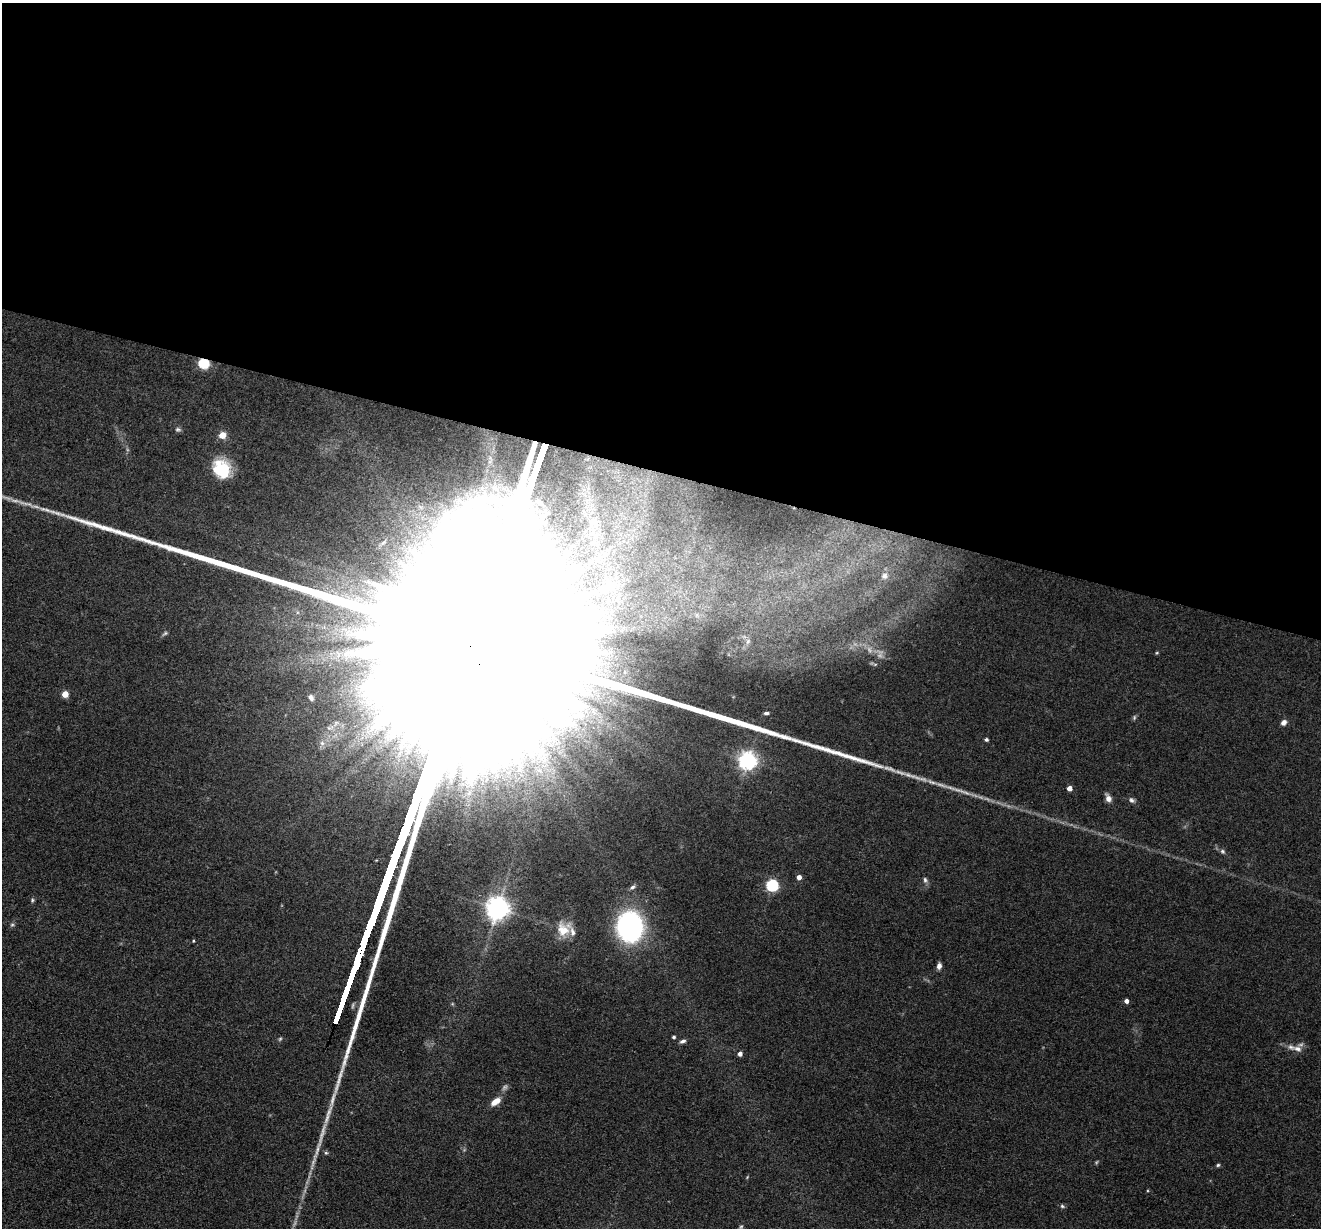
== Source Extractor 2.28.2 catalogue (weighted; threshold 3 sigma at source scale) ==
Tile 3 of 4 x 4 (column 3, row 1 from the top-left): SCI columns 2639-3957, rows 3810-5035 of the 5276 x 5292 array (HDU 1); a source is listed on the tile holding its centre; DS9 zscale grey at full resolution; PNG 1323 x 1230 px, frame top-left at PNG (2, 3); no overlay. Shown black and unused: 38% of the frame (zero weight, under 3 of 4 exposures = <1% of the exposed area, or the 3 px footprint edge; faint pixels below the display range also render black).
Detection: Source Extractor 2.28.2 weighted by HDU 2 'WHT'; one run over the whole footprint, this tile lists its part. Background 0.0803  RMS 0.0062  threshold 0.028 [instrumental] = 3 sigma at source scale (4.5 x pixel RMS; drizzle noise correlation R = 1.50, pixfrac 1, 0.05/0.05 arcsec/px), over >= 5 px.
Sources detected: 53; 7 too faint to see at this stretch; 2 inside a brighter object's white glare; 1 long thin detection or spike segment (spike, bleed or trail) — not listed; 2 inside a brighter listed object's ellipse — not listed separately; the other 41 listed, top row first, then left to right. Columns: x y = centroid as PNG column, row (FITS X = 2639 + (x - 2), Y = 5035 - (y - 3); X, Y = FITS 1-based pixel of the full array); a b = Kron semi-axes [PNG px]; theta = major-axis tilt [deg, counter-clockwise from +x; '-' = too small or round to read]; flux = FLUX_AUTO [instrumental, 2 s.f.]
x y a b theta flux
203 363 5 5 - 65
178 429 8 6 -3 1.5
222 435 6 5 - 9.3
219 469 28 18 61 23
25 503 30 5 -11 6.8
594 523 17 11 -47 8.4
884 576 10 8 55 2.9
165 633 9 4 30 1.2
748 641 9 6 74 2.5
1157 653 5 4 - 0.68
65 694 4 4 - 12
311 698 5 4 - 1.7
766 713 5 3 - 1.4
1284 722 8 6 44 2.6
986 740 4 3 - 1.3
322 743 6 6 - 1.9
747 761 7 6 - 310
1069 788 4 4 - 4.7
1108 798 9 6 -67 3.8
1132 800 8 6 -34 1.8
1222 851 8 6 -45 1.6
799 877 4 4 - 3.9
925 880 8 5 -64 1.7
772 885 5 5 - 91
633 887 9 5 39 1.8
32 900 6 5 - 1
497 908 7 7 - 570
12 925 6 5 - 1.1
630 927 29 25 -89 120
563 930 18 17 - 12
193 941 3 3 - 0.62
939 966 6 5 - 3.2
1126 1001 4 4 - 2.8
674 1037 4 3 - 1.2
683 1041 8 5 20 1.9
1297 1049 13 8 -17 4.2
740 1054 4 4 - 3
495 1102 13 7 35 6.8
1218 1165 5 4 - 0.97
1062 1206 7 5 -17 1.1
741 1227 8 5 62 1.2
Overlapping masked pixels (flux is a lower limit): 1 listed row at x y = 203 363
Isophote crosses this tile's border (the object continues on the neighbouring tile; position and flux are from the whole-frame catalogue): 1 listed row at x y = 25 503